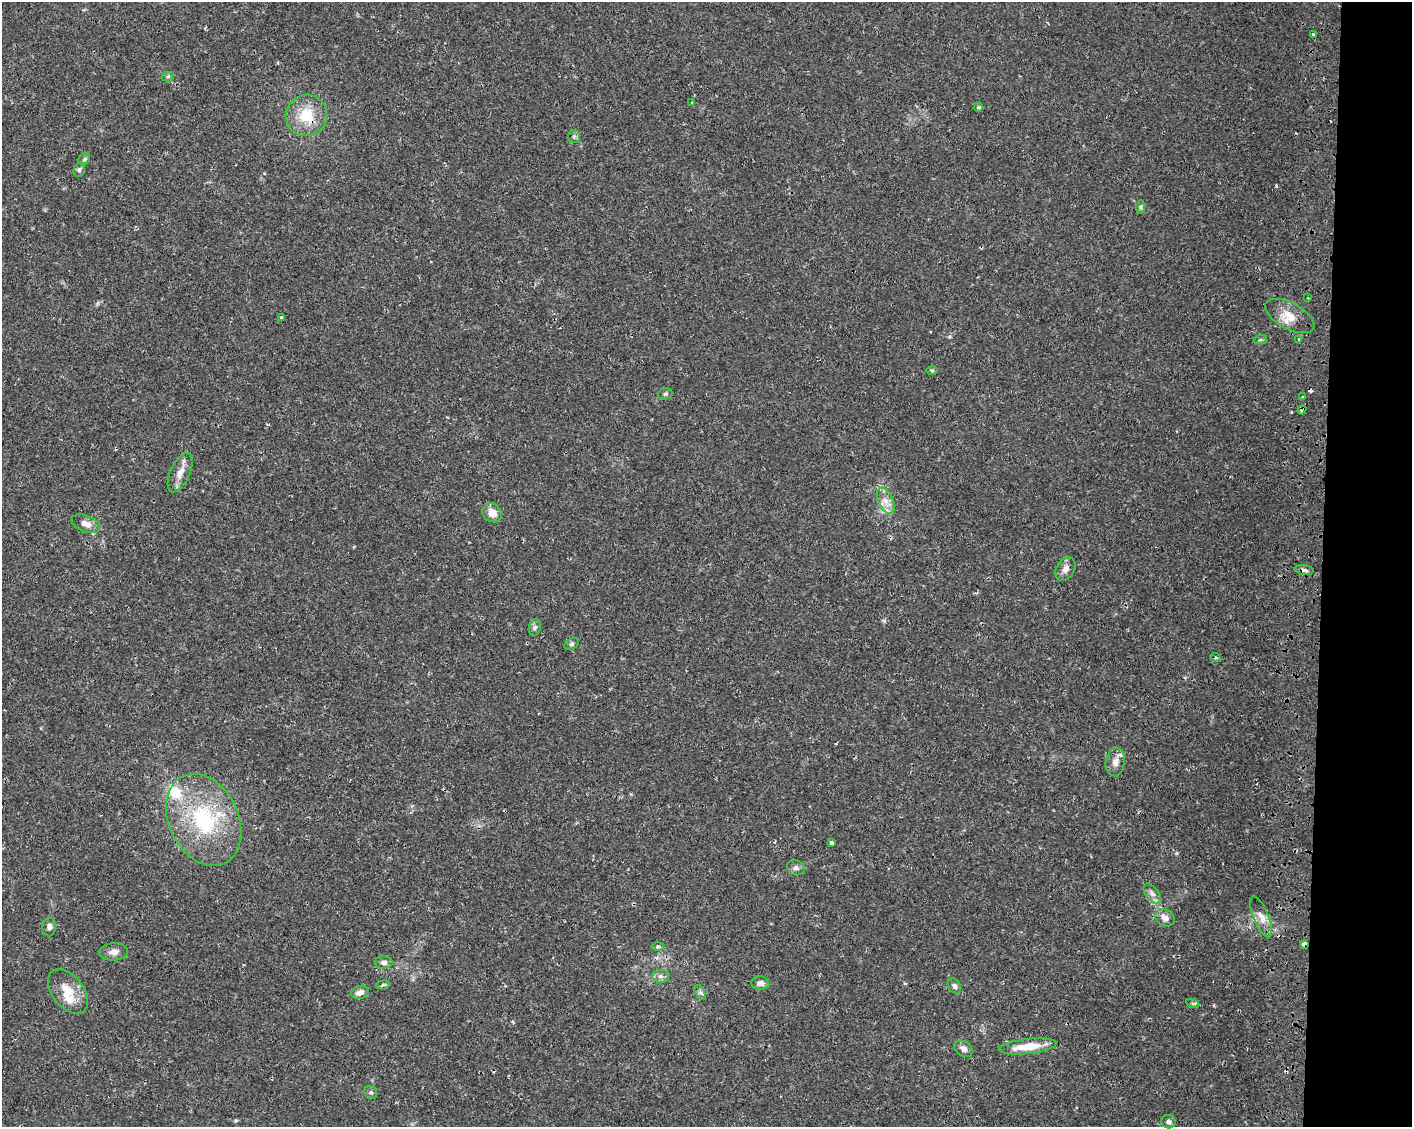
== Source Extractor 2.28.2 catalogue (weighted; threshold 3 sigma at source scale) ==
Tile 9 of 3 x 4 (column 3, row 3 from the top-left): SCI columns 3156-4565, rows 1185-2309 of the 4845 x 4632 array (HDU 1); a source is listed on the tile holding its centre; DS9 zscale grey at full resolution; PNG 1414 x 1129 px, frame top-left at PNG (2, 2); each listed source drawn as its Kron ellipse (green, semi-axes under 4 px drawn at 4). Shown black and unused: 6% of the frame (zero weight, under 2 of 3 exposures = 5% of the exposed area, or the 3 px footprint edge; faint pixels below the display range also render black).
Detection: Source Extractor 2.28.2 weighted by HDU 2 'WHT'; one run over the whole footprint, this tile lists its part. Background 0.013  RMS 0.0027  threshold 0.0122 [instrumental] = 3 sigma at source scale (4.5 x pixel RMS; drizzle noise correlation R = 1.50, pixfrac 1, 0.0396/0.0396 arcsec/px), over >= 5 px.
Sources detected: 59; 4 cosmic-ray / hot-pixel residue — neither listed nor drawn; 4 inside a brighter listed object's ellipse — not listed separately; the other 51 listed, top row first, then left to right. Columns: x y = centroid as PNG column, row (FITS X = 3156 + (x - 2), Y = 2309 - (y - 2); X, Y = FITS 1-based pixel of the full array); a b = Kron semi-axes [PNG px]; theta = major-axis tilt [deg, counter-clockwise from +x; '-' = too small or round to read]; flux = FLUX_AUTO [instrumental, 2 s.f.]
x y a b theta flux
1313 34 3 3 - 0.66
168 76 6 4 19 0.36
692 102 4 2 - 0.23
978 107 5 4 - 0.68
306 115 21 20 - 8.2
574 136 6 5 - 0.58
84 159 6 5 - 0.5
79 170 7 5 74 0.61
1140 207 7 4 89 0.51
1308 298 2 2 - 0.29
1290 316 27 13 -28 4.4
282 318 3 3 - 1.2
1260 340 7 4 19 0.44
1299 340 3 3 - 0.76
932 371 6 4 0 0.37
665 394 7 5 13 0.57
1302 397 3 3 - 0.41
1302 410 5 3 - 1.2
180 473 21 9 65 2.8
886 501 14 7 -67 2.2
492 513 10 8 -41 3
86 524 15 8 -23 2
1065 569 13 9 58 1.7
1304 570 9 5 -8 0.9
535 627 8 6 73 0.74
572 644 8 5 26 0.54
1216 658 5 3 - 0.28
1115 762 14 9 81 2
204 820 48 34 -64 28
831 843 3 3 - 0.57
796 868 9 7 -22 0.92
1152 894 12 6 -52 1.2
1261 917 22 7 -68 2.4
1165 918 10 8 -32 1.5
49 927 9 6 88 0.97
1304 944 3 3 - 10
658 946 6 4 0 0.46
114 952 14 8 3 1.6
384 962 8 6 1 0.97
661 976 8 6 -1 0.96
760 983 9 7 -5 1.4
383 985 7 4 8 0.42
954 986 8 6 -56 0.72
68 992 25 15 -52 5.7
360 992 9 6 17 1.4
700 992 8 5 -58 0.63
1193 1004 7 4 -19 0.43
1028 1046 29 7 7 6.3
963 1049 10 7 -31 1.2
371 1093 7 6 - 0.59
1168 1122 7 6 - 0.82
Overlapping masked pixels (flux is a lower limit): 4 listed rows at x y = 306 115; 1302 410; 1304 570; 1304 944